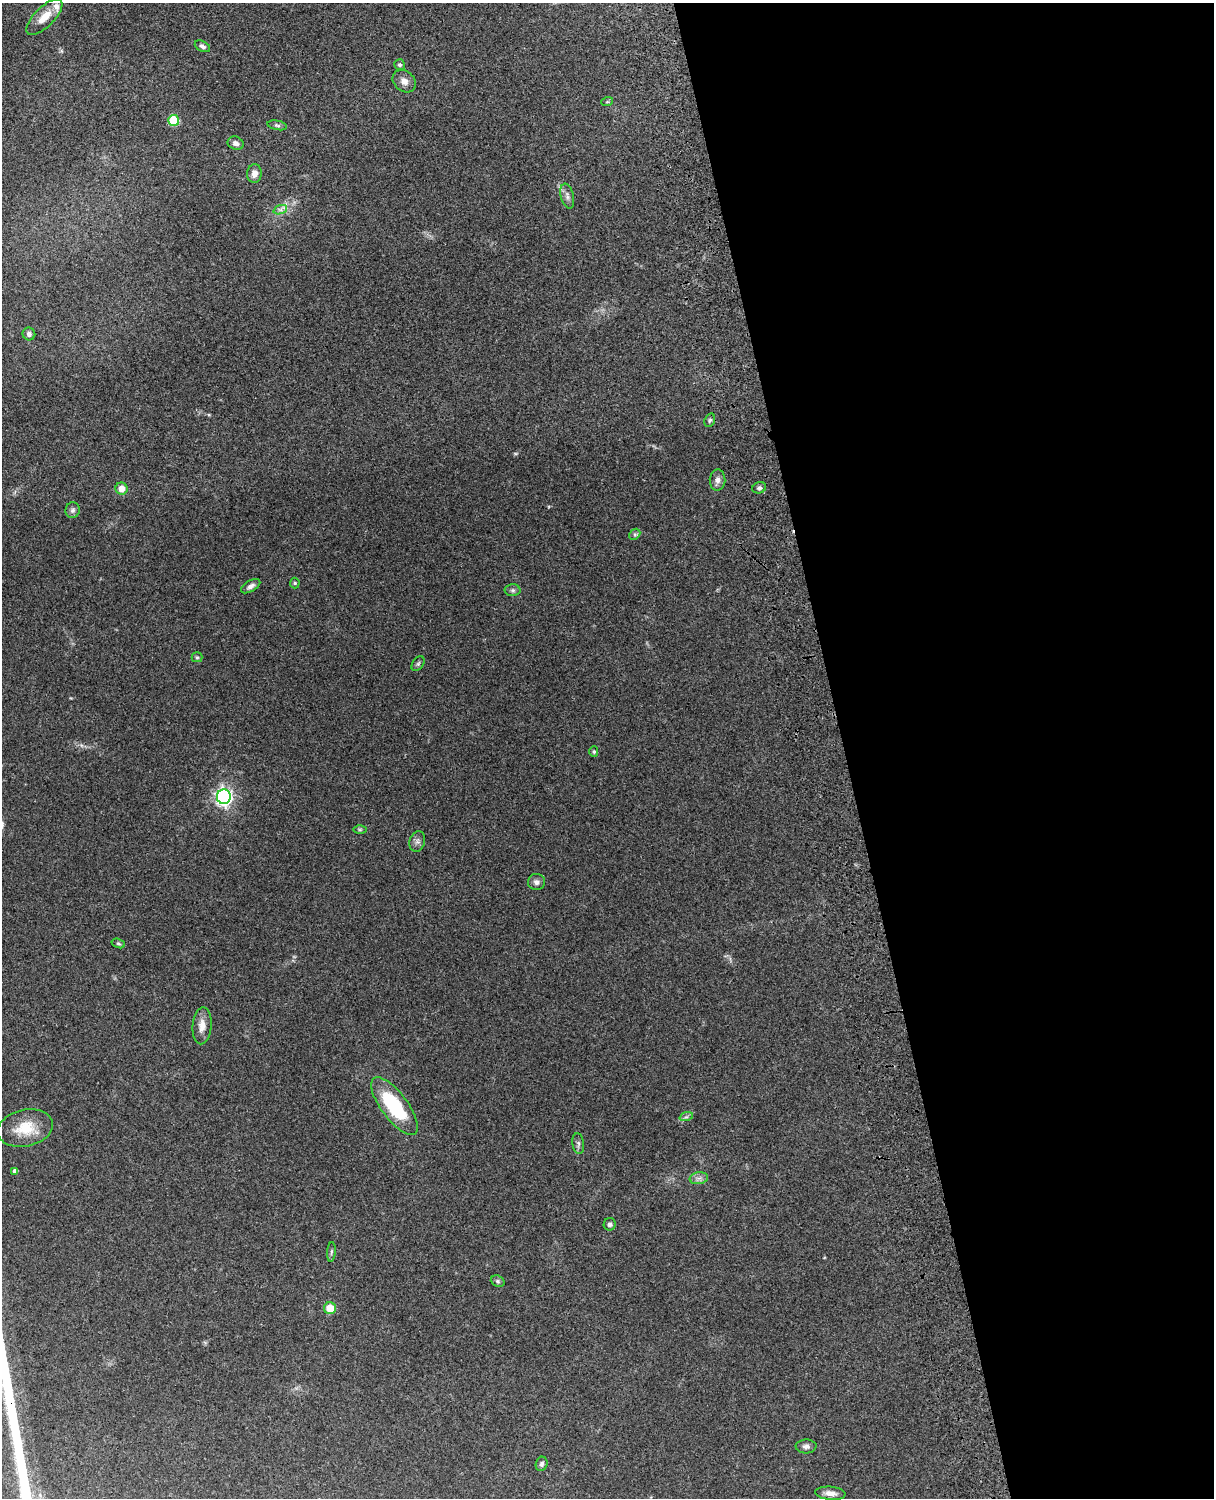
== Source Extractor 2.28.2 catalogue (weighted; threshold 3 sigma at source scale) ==
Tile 8 of 4 x 3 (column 4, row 2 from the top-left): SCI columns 3756-4967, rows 1659-3154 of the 5088 x 4927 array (HDU 1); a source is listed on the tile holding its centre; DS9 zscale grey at full resolution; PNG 1216 x 1500 px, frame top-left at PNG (2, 3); each listed source drawn as its Kron ellipse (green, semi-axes under 4 px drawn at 4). Shown black and unused: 31% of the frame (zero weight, under 3 of 4 exposures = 6% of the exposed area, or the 3 px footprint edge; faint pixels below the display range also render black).
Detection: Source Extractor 2.28.2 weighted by HDU 2 'WHT'; one run over the whole footprint, this tile lists its part. Background 0.109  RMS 0.0066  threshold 0.0297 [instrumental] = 3 sigma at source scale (4.5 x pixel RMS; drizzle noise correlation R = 1.50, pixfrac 1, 0.05/0.05 arcsec/px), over >= 5 px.
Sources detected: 44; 1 inside a brighter listed object's ellipse — not listed separately; the other 43 listed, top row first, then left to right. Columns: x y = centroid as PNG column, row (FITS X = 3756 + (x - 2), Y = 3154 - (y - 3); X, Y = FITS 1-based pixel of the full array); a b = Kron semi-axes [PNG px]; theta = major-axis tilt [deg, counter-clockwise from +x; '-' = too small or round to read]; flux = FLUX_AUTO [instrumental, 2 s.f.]
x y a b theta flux
44 17 23 9 45 10
202 46 8 5 -28 2
400 65 6 5 - 1.3
404 81 12 10 -41 4.5
607 102 6 3 18 0.69
174 120 5 5 - 32
277 125 10 4 -12 1.3
236 143 8 6 -20 2.6
254 173 9 7 86 3.9
567 196 13 6 -75 2.8
280 210 7 4 18 1.7
29 334 6 6 - 2
710 420 7 5 71 1.2
718 480 10 8 88 3
759 488 7 5 22 1.5
121 489 6 6 - 6.4
73 510 8 7 - 1.9
635 534 6 4 43 1.1
295 583 5 5 - 0.9
251 586 11 5 30 2.8
513 590 8 6 -1 1.5
197 657 5 5 - 0.86
418 664 8 5 54 1.4
594 752 5 4 - 0.9
224 797 7 7 - 240
360 830 6 4 0 0.96
417 841 10 7 73 2.4
537 882 8 8 - 2.5
118 943 7 4 -17 1
202 1026 18 9 86 6.4
394 1106 34 13 -53 45
686 1117 7 4 18 1.4
25 1128 28 18 13 17
578 1144 10 6 -82 1.9
15 1171 4 4 - 2.6
699 1178 9 6 8 2.5
610 1224 6 6 - 2
331 1252 10 4 85 1.2
498 1281 7 5 -21 1.3
330 1308 6 6 - 13
806 1446 10 7 3 2.6
542 1464 7 6 - 1.6
830 1493 15 6 -5 4.2